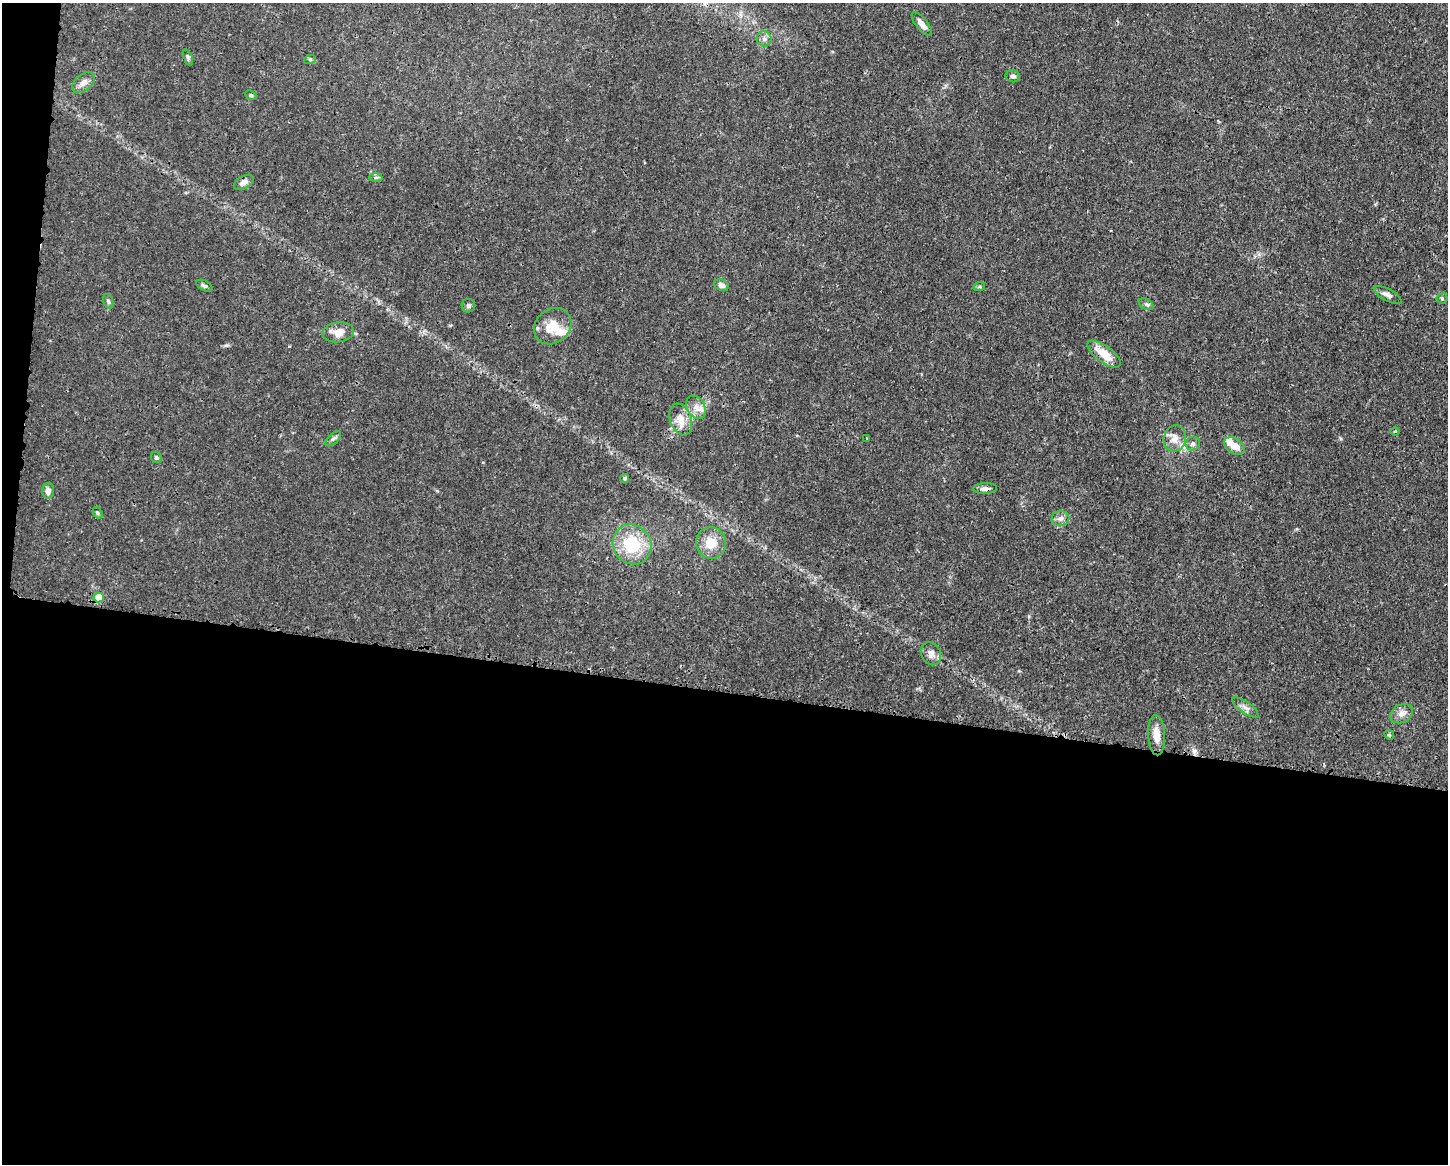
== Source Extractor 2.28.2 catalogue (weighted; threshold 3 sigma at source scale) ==
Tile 10 of 3 x 4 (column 1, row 4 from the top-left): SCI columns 108-1553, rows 6-1167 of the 4663 x 4660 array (HDU 1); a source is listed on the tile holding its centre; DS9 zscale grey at full resolution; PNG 1450 x 1166 px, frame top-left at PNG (2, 3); each listed source drawn as its Kron ellipse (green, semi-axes under 4 px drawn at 4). Shown black and unused: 42% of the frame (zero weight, under 3 of 4 exposures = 1% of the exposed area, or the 3 px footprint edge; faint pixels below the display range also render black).
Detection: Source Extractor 2.28.2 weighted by HDU 2 'WHT'; one run over the whole footprint, this tile lists its part. Background 0.0155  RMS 0.0022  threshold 0.01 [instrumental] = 3 sigma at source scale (4.5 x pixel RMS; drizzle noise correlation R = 1.50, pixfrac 1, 0.05/0.05 arcsec/px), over >= 5 px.
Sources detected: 48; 6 inside a brighter listed object's ellipse — not listed separately; the other 42 listed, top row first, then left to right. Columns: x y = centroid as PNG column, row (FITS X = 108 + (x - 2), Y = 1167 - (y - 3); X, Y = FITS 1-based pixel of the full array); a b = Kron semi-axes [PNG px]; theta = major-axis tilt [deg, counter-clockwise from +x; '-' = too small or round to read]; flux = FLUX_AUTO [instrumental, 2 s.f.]
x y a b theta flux
922 24 14 6 -51 1.5
764 39 7 7 - 0.89
188 57 8 4 -68 0.39
310 59 6 4 19 0.3
1013 76 7 6 - 0.62
83 83 13 8 40 1.5
251 95 6 4 -23 0.35
376 178 6 4 2 0.37
244 182 11 6 28 1.3
722 285 7 5 -24 1.1
204 286 9 5 -27 0.54
979 287 6 4 19 0.32
1388 295 15 6 -29 1.1
1442 298 5 5 - 0.34
108 301 7 5 -73 0.44
1146 304 8 5 -30 0.56
468 306 7 7 - 0.49
553 326 20 17 41 4.5
338 332 16 10 9 3
1104 354 20 8 -36 4.8
696 407 12 9 -60 1.7
681 419 16 10 -69 2.6
1395 431 4 3 - 0.22
866 438 3 2 - 0.15
1175 438 13 11 75 2.2
333 439 10 5 44 0.58
1193 444 7 6 - 0.74
1234 446 11 7 -35 2.5
156 457 6 5 - 0.51
625 478 5 4 - 0.38
985 489 12 5 2 1
48 491 8 6 87 1.2
97 513 6 4 -56 0.34
1061 518 9 7 6 1.2
711 543 16 15 - 4.3
632 544 20 18 -55 11
99 597 5 5 - 6.4
931 654 12 10 -67 1.5
1245 707 15 5 -35 0.99
1402 714 12 9 28 1.5
1157 735 20 8 -87 2.8
1389 735 5 4 - 0.33
Overlapping masked pixels (flux is a lower limit): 2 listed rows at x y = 985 489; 99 597